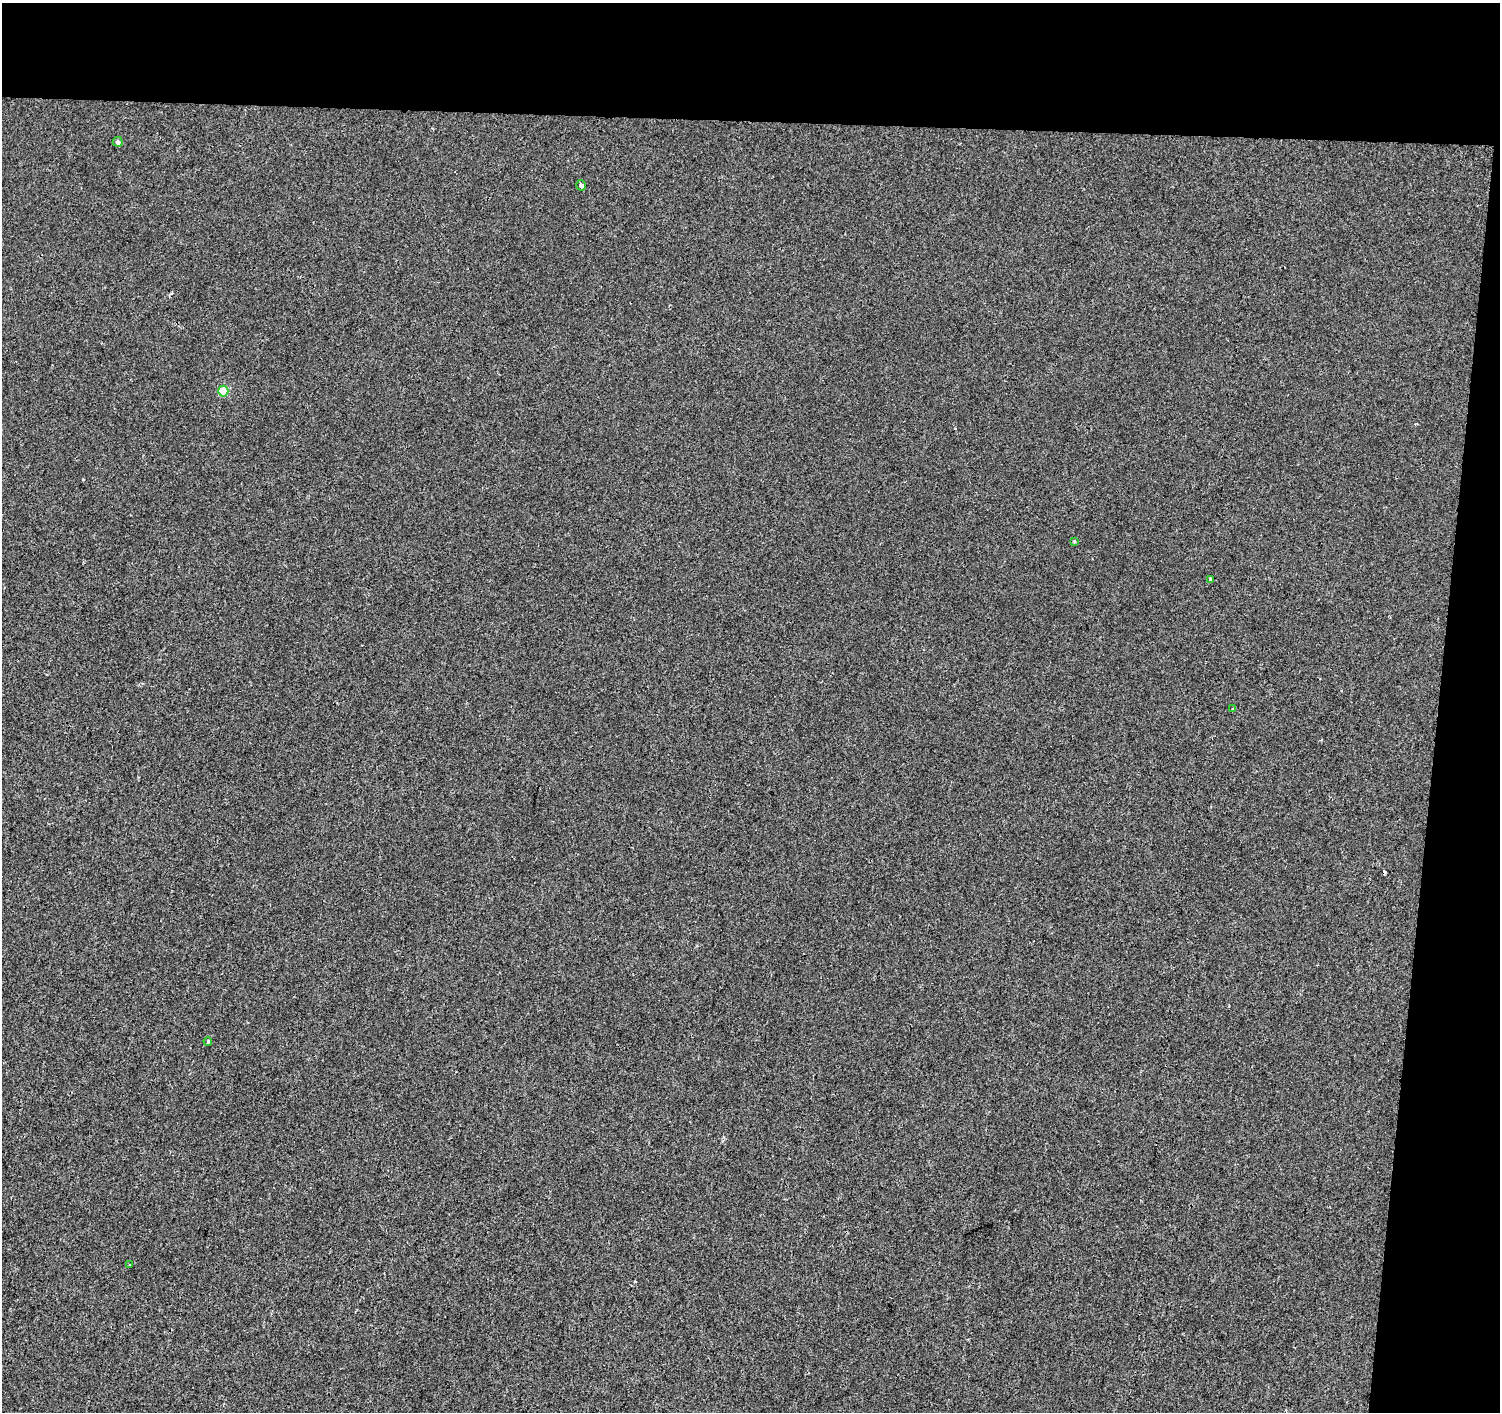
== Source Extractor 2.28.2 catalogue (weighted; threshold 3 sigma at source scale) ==
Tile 3 of 3 x 3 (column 3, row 1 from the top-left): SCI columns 3005-4502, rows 3102-4511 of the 4502 x 4738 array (HDU 1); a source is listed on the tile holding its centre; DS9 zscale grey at full resolution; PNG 1502 x 1414 px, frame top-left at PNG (2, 3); each listed source drawn as its Kron ellipse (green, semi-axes under 4 px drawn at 4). Shown black and unused: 13% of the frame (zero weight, under 2 of 3 exposures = <1% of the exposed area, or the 3 px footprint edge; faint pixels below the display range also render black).
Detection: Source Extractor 2.28.2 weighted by HDU 2 'WHT'; one run over the whole footprint, this tile lists its part. Background -7.82e-04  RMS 0.0042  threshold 0.0187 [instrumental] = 3 sigma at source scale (4.5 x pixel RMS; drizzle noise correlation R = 1.50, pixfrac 1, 0.0396/0.0396 arcsec/px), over >= 5 px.
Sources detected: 10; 2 cosmic-ray / hot-pixel residue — neither listed nor drawn; the other 8 listed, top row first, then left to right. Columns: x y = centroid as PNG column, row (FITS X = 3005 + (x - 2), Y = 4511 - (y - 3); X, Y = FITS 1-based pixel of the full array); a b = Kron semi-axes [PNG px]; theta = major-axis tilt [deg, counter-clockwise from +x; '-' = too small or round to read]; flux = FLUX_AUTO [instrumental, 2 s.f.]
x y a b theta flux
118 142 5 5 - 1.3
581 185 5 4 - 1.3
223 391 5 5 - 15
1074 541 4 4 - 0.42
1211 579 3 3 - 1.6
1233 709 3 3 - 0.56
208 1041 4 3 - 0.6
130 1265 3 2 - 0.31